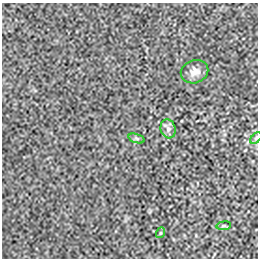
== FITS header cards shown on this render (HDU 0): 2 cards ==
NAXIS1  =                  256 / length of data axis 1
NAXIS2  =                  256 / length of data axis 2

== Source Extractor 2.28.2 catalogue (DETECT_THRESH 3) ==
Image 256 x 256 px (HDU 0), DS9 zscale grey, 1 PNG px = 1 image px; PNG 260 x 260 px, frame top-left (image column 1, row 256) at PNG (2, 3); each listed source drawn as its Kron ellipse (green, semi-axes under 4 px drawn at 4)
Background -2.30e-05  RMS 0.0025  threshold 0.00755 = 3 sigma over >= 5 px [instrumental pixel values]
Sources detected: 6; all 6 listed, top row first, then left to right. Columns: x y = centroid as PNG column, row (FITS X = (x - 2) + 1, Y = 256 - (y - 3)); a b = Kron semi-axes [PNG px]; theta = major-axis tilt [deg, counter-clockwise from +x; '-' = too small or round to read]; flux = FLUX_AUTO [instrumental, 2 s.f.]
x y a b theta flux
195 72 14 11 21 1.3
168 129 9 7 -74 0.67
137 138 8 3 -19 0.27
256 138 7 4 46 0.26
224 226 7 3 8 0.24
160 233 5 3 - 0.17
At the frame edge (FLAGS 8, measured only in part): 1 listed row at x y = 256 138